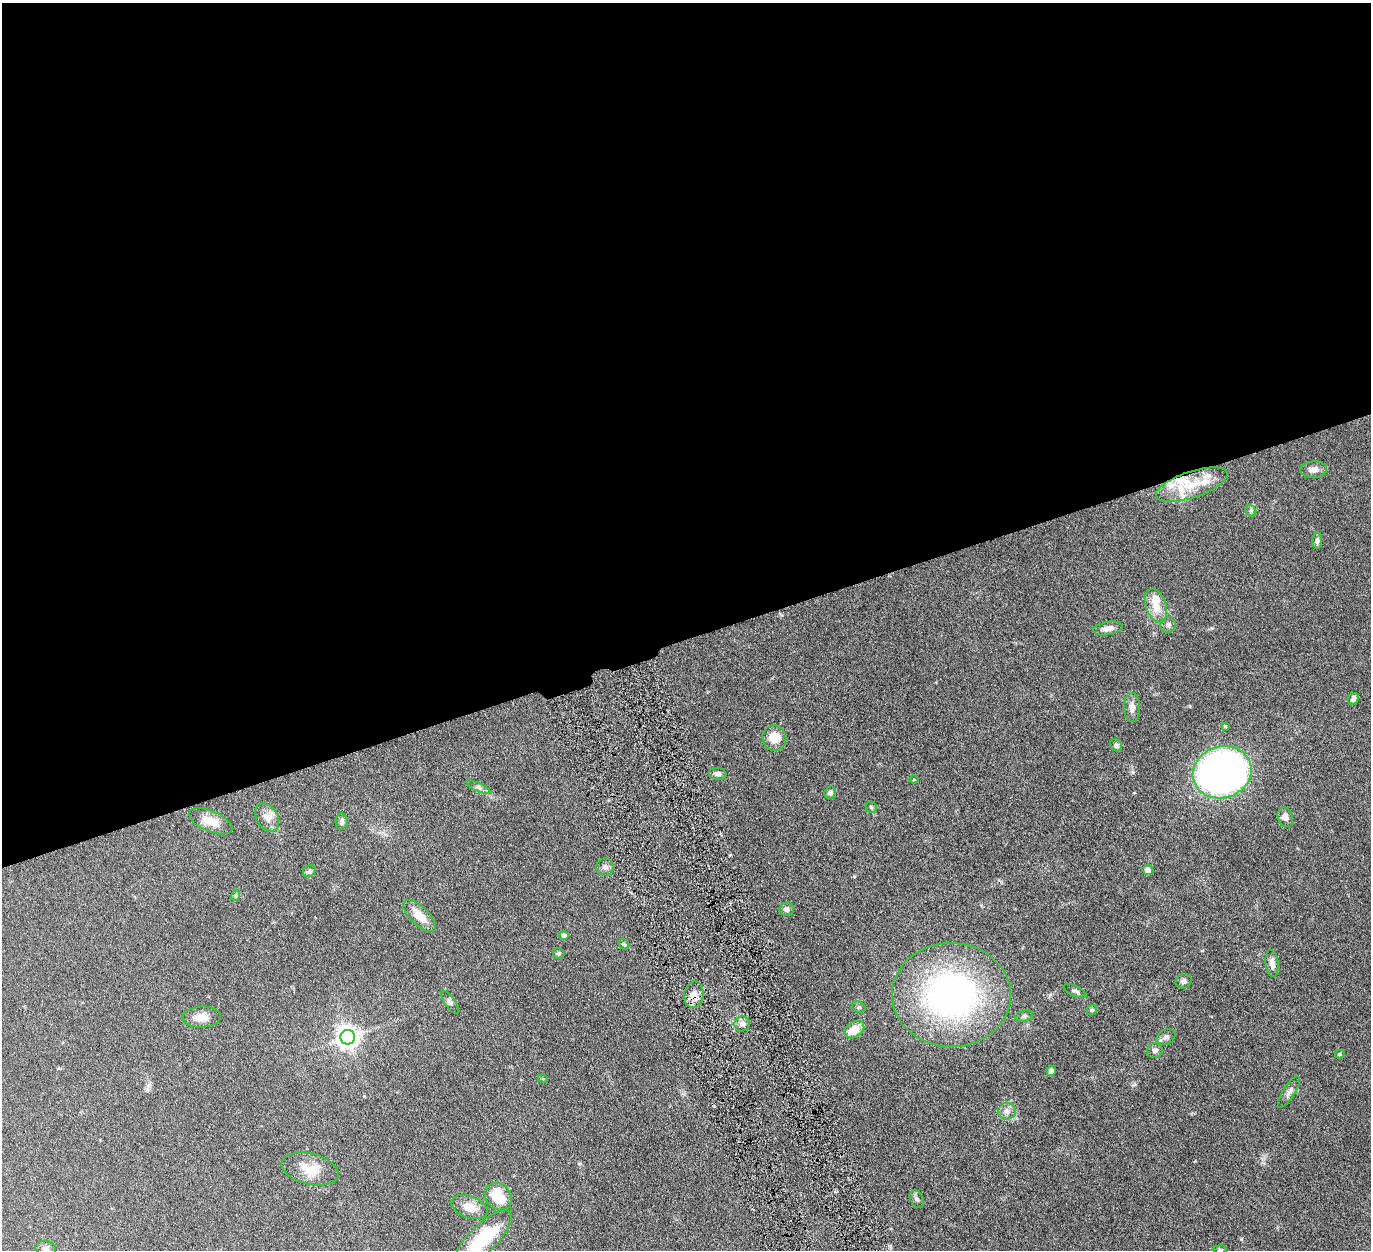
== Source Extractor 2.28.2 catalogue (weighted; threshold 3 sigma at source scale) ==
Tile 2 of 4 x 4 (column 2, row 1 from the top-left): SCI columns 1378-2746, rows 4035-5282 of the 5500 x 5446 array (HDU 1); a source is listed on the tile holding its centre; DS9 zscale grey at full resolution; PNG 1373 x 1252 px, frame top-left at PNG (2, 3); each listed source drawn as its Kron ellipse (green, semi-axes under 4 px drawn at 4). Shown black and unused: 51% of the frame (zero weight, under 6 of 12 exposures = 1% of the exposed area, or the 3 px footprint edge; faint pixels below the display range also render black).
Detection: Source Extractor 2.28.2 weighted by HDU 2 'WHT'; one run over the whole footprint, this tile lists its part. Background 0.0511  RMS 0.0054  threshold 0.022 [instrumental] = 3 sigma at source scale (4.09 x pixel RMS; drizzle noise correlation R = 1.36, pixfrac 0.8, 0.05/0.05 arcsec/px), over >= 5 px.
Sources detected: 65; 7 inside a brighter listed object's ellipse — not listed separately; the other 58 listed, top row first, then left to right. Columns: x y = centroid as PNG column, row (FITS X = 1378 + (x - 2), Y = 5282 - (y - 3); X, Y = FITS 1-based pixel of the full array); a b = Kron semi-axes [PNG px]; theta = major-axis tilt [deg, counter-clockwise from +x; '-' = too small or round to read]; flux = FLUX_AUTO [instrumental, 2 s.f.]
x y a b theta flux
1314 470 13 8 3 3.2
1192 485 37 13 18 14
1251 511 6 5 - 0.8
1317 540 8 5 88 1.4
1156 606 17 10 -72 8.2
1168 625 8 7 - 1.9
1108 628 15 6 10 3.3
1353 699 6 5 - 1.9
1132 707 14 8 90 3.2
1225 726 4 4 - 0.53
774 738 13 12 - 7.3
1116 745 6 5 - 1.3
1222 772 30 25 19 290
718 774 9 6 -6 1.9
914 779 5 3 - 0.4
479 787 13 3 -24 1.3
830 793 6 5 - 1.5
871 807 6 5 - 0.8
267 817 15 11 -58 4.5
1285 817 10 7 -71 3
211 821 23 10 -23 7.1
342 822 8 6 -86 1.4
605 867 9 8 - 2
1148 870 5 5 - 3
309 871 7 5 44 0.92
236 895 6 4 72 0.69
786 909 7 6 - 1.3
420 916 21 9 -44 7.5
564 935 4 4 - 2.1
624 944 6 5 - 0.72
559 953 6 5 - 0.92
1272 963 13 6 -84 2.8
1183 981 8 7 - 1.3
1075 991 12 5 -26 1.3
694 995 13 9 82 4.2
951 995 59 52 -1 150
450 1002 14 5 -55 1.5
859 1007 7 5 -19 1
1092 1010 6 4 43 0.66
1024 1016 9 5 16 1.2
202 1017 19 10 2 5
742 1024 8 7 - 2.1
854 1030 11 8 33 8.1
348 1037 7 7 - 360
1166 1037 10 7 31 1.6
1155 1051 8 7 - 1.7
1340 1054 4 3 - 0.66
1051 1071 5 4 - 2
543 1079 5 3 - 0.39
1289 1092 18 6 58 2.2
1007 1111 9 8 - 2.8
310 1169 29 15 -13 10
498 1196 15 12 -48 14
917 1199 9 6 -62 1.3
469 1207 19 11 -20 6.3
483 1239 38 14 45 28
46 1248 10 7 -12 1.6
1220 1250 6 4 -2 0.7
Overlapping masked pixels (flux is a lower limit): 1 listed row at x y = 694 995
Isophote crosses this tile's border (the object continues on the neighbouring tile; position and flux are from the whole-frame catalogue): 1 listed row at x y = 483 1239